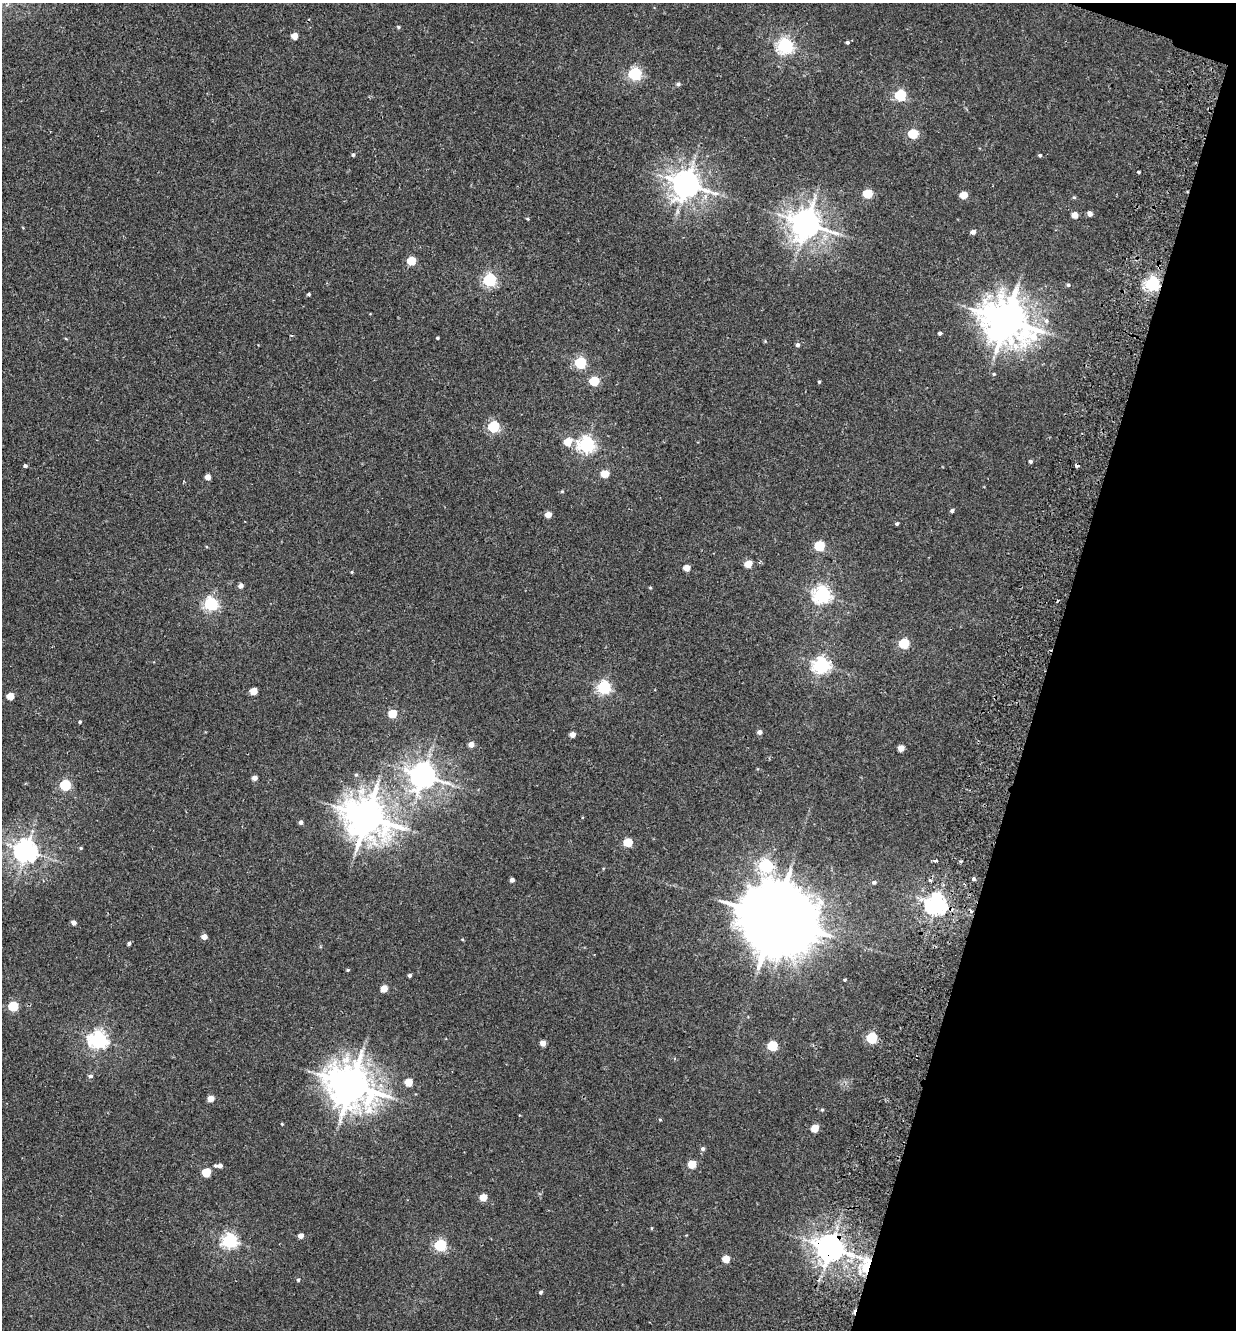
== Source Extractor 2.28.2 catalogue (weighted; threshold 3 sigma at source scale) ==
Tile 8 of 4 x 4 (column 4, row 2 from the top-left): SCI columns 4018-5251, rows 2677-4004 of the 5438 x 5356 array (HDU 1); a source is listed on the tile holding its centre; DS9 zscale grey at full resolution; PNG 1238 x 1332 px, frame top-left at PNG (2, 3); no overlay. Shown black and unused: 16% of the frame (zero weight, under 2 of 3 exposures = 3% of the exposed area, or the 3 px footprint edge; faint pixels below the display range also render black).
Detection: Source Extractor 2.28.2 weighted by HDU 2 'WHT'; one run over the whole footprint, this tile lists its part. Background 0.026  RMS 0.0068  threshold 0.0307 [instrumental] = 3 sigma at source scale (4.5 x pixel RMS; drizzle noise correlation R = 1.50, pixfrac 1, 0.05/0.05 arcsec/px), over >= 5 px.
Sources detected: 118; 1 inside a brighter object's white glare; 3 cosmic-ray / hot-pixel residue — not listed; the other 114 listed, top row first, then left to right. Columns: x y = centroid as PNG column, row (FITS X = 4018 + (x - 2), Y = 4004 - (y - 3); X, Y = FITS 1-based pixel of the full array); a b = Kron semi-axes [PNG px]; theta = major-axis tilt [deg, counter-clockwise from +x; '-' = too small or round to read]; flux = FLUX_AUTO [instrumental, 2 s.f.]
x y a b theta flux
398 27 5 4 - 0.84
294 36 5 4 - 8.9
847 42 4 4 - 1.2
785 46 6 6 - 210
635 74 6 5 - 110
678 84 5 4 - 1.3
900 95 6 5 - 71
913 134 5 5 - 36
353 155 4 4 - 1
1040 155 4 4 - 1.1
1138 172 3 3 - 1.6
686 184 9 8 - 910
868 193 5 5 - 31
963 195 5 4 - 15
1074 197 5 4 - 0.83
1090 213 4 4 - 3.3
1074 215 4 4 - 8.1
527 219 5 3 - 0.69
806 224 9 8 - 1100
973 232 5 4 - 3.1
411 260 5 5 - 23
490 280 6 5 - 120
1153 283 6 6 - 160
1068 285 4 4 - 1.2
309 294 4 4 - 1
1006 320 14 12 -30 2200
1046 321 7 6 - 2.2
940 333 4 3 - 1.5
437 338 3 3 - 0.79
798 345 5 4 - 1.8
580 363 5 5 - 76
994 374 4 4 - 0.72
594 381 5 5 - 34
819 382 4 3 - 0.78
494 427 5 5 - 72
568 442 5 5 - 13
587 444 6 6 - 200
1030 461 4 4 - 1.4
25 466 4 4 - 1.4
605 474 6 5 - 14
208 477 4 4 - 6.6
562 491 4 4 - 0.69
952 510 4 4 - 1.4
548 515 5 4 - 9.1
897 524 4 3 - 1.2
820 546 5 5 - 42
748 564 5 5 - 14
686 568 5 4 - 8.6
352 572 4 3 - 0.56
241 586 5 5 - 3
822 595 7 6 - 250
211 604 6 5 - 130
904 643 5 5 - 45
821 665 6 6 - 210
604 687 6 6 - 120
254 691 5 4 - 12
10 696 5 4 - 13
393 714 5 5 - 22
80 722 4 3 - 0.78
759 732 5 4 - 3
572 735 4 4 - 5.2
471 744 5 4 - 5
901 748 5 4 - 8.3
356 775 5 4 - 0.91
423 775 8 8 - 780
255 778 4 4 - 3.7
65 785 5 5 - 63
367 817 13 11 -26 1900
301 822 4 4 - 2.2
628 842 5 5 - 24
81 848 4 3 - 0.8
26 851 7 7 - 580
935 861 4 3 - 2.4
766 865 6 6 - 120
973 879 4 4 - 1.1
512 880 4 4 - 2.8
874 882 5 4 - 1.2
936 904 7 7 - 430
774 918 21 17 -14 8600
73 922 4 4 - 3
204 937 4 4 - 5.9
129 943 4 4 - 1.4
348 970 4 4 - 0.68
409 975 4 4 - 1.4
845 980 3 3 - 0.68
384 989 5 4 - 12
13 1006 5 5 - 43
872 1038 6 5 - 56
98 1039 7 6 - 260
543 1043 4 4 - 5.1
772 1046 5 5 - 41
91 1076 5 4 - 1.6
408 1082 5 5 - 15
351 1085 13 11 -29 2100
211 1098 4 4 - 7.6
822 1110 4 4 - 0.77
660 1120 5 3 - 0.63
282 1124 3 3 - 0.72
815 1128 5 5 - 15
703 1149 5 5 - 1.5
692 1164 5 5 - 17
215 1166 4 4 - 1
220 1166 4 4 - 3.2
206 1172 5 5 - 21
483 1197 5 5 - 11
651 1228 5 3 - 0.59
301 1236 4 4 - 4.4
230 1241 6 6 - 170
440 1245 6 5 - 84
830 1248 8 8 - 880
726 1259 5 5 - 12
867 1267 10 5 78 70
298 1280 4 4 - 0.86
541 1292 4 4 - 1.2
Overlapping masked pixels (flux is a lower limit): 3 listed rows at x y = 1153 283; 830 1248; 867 1267